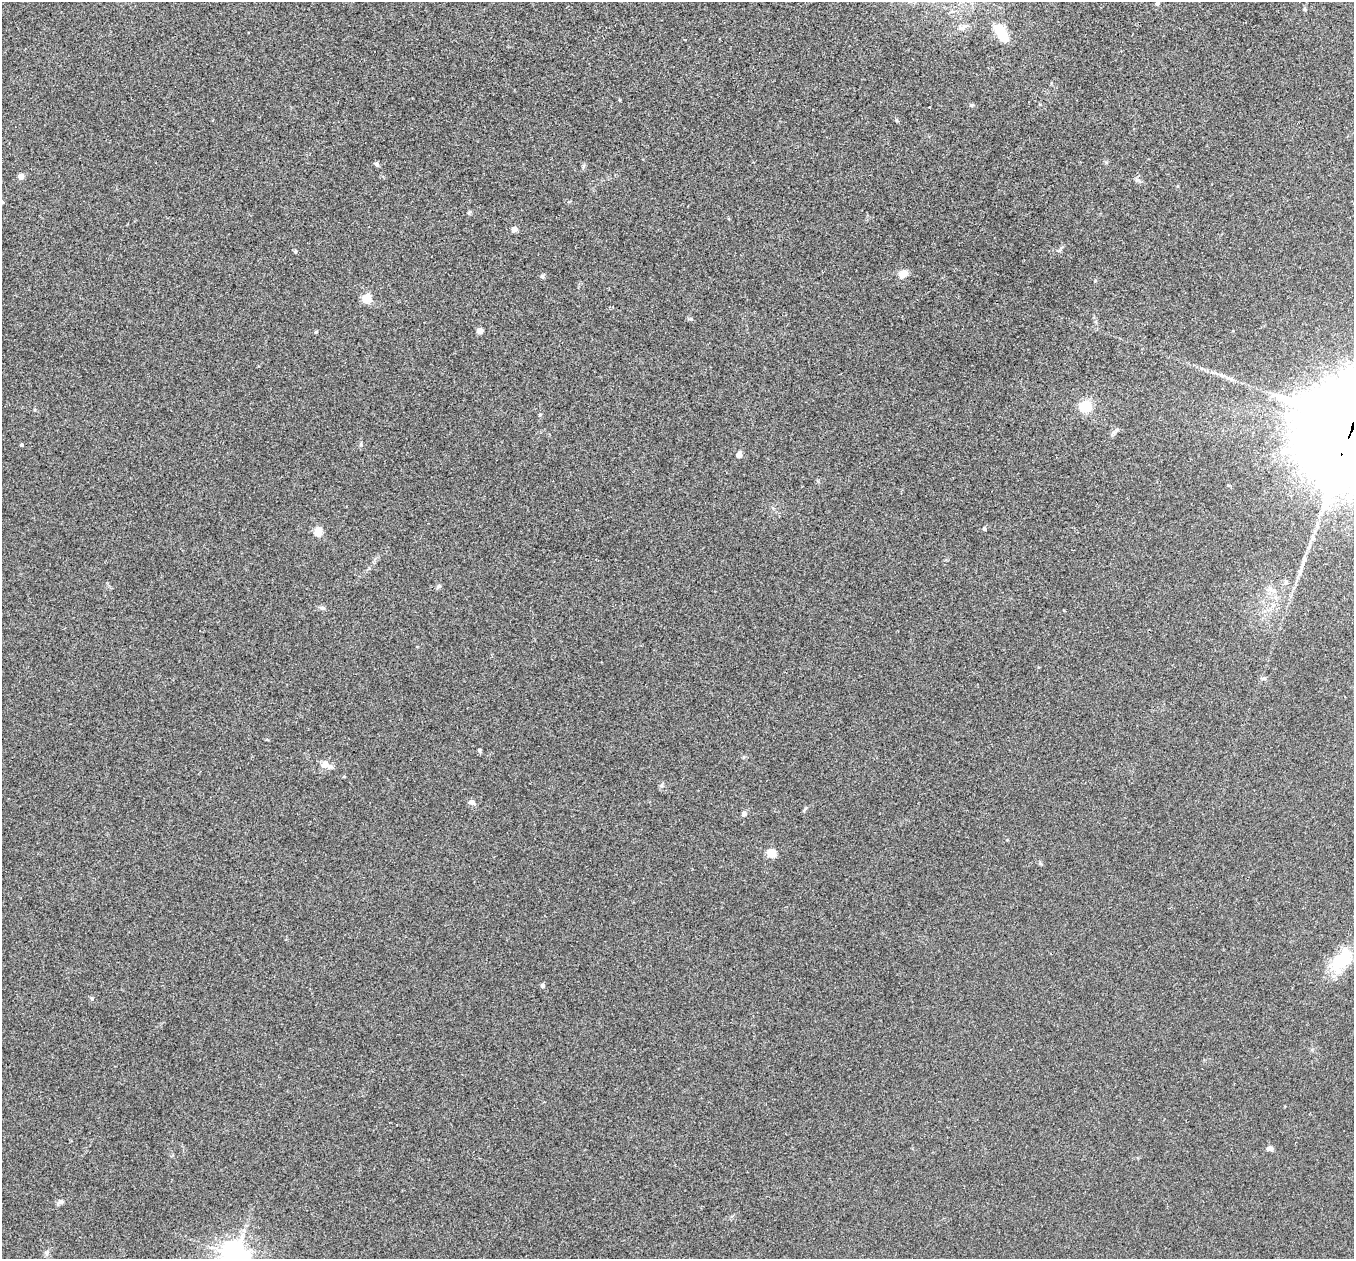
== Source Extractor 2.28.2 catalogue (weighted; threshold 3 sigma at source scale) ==
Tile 10 of 4 x 4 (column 2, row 3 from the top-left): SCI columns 1360-2711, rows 1402-2658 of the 5427 x 5441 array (HDU 1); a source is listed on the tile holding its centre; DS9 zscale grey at full resolution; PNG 1356 x 1261 px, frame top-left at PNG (2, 2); no overlay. Shown black and unused: <1% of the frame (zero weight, under 2 of 3 exposures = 1% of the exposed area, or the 3 px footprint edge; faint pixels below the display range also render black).
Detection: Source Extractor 2.28.2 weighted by HDU 2 'WHT'; one run over the whole footprint, this tile lists its part. Background 0.104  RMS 0.015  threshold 0.0661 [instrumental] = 3 sigma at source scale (4.5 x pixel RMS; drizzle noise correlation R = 1.50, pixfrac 1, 0.05/0.05 arcsec/px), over >= 5 px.
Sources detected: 36; all 36 listed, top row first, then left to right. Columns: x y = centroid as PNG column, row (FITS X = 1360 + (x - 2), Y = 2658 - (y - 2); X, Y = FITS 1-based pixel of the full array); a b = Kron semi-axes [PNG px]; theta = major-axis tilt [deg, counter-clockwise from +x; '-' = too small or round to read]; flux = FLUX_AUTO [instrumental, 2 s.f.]
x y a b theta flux
1157 3 10 6 83 4.9
1002 34 24 10 -58 31
971 105 6 4 17 1.7
377 164 6 5 - 2.9
21 176 6 6 - 6.3
2 202 6 4 13 2.3
469 213 6 4 -72 1.9
514 229 4 4 - 12
295 252 5 5 - 1.8
903 274 10 8 30 11
542 276 6 5 - 2.2
367 298 5 5 - 76
480 331 4 4 - 14
316 332 4 4 - 1.8
1085 407 6 6 - 72
540 415 5 3 - 1.4
1353 425 43 30 64 45000
361 444 6 4 72 1.8
21 445 3 3 - 2.3
739 455 4 4 - 17
984 529 4 4 - 3.1
318 532 5 5 - 50
1300 572 12 5 76 6.1
438 586 7 5 22 2.7
322 608 8 5 -9 3.6
480 751 6 3 -71 1.8
325 765 14 8 -16 11
472 802 9 6 -22 5.3
744 814 6 6 - 4.6
771 853 5 5 - 57
1341 961 36 17 51 63
542 986 4 4 - 4
1270 1148 8 5 -8 4.6
60 1202 8 6 22 4.7
47 1253 7 5 48 3.2
234 1256 9 9 - 1300
Overlapping masked pixels (flux is a lower limit): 1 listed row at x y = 1353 425
Isophote crosses this tile's border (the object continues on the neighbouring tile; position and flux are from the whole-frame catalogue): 4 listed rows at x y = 1157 3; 2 202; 1353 425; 234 1256
Unlisted compact peaks at least as high as the median listed source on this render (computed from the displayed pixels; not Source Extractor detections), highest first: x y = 92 999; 691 319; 896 120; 583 166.